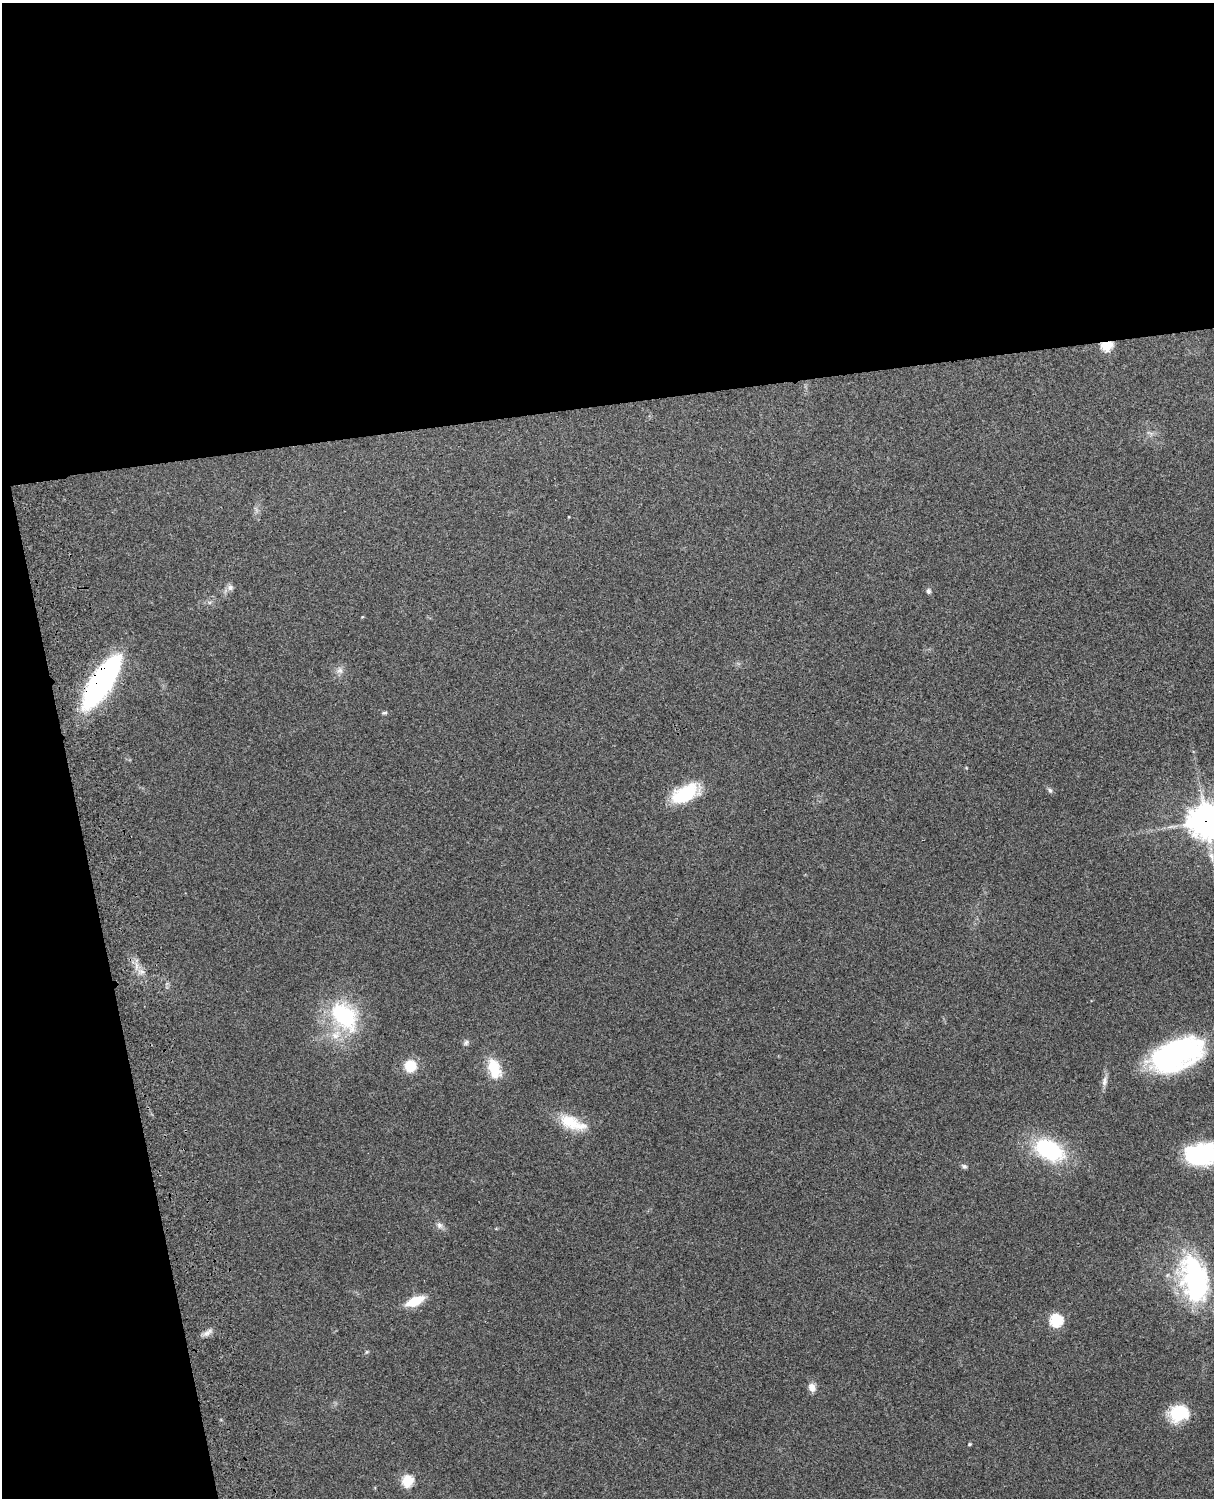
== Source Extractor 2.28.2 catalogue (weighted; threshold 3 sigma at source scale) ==
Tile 1 of 4 x 3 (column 1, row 1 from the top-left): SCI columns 119-1330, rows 3155-4650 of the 5088 x 4927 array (HDU 1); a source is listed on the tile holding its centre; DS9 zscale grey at full resolution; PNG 1216 x 1500 px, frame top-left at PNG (2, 3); no overlay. Shown black and unused: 33% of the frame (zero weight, under 3 of 4 exposures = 6% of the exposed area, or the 3 px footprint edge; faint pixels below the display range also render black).
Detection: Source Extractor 2.28.2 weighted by HDU 2 'WHT'; one run over the whole footprint, this tile lists its part. Background 0.265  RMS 0.0089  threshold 0.0403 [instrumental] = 3 sigma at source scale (4.5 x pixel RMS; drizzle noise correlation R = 1.50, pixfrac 1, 0.05/0.05 arcsec/px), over >= 5 px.
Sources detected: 35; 3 inside a brighter object's white glare — not listed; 1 inside a brighter listed object's ellipse — not listed separately; the other 31 listed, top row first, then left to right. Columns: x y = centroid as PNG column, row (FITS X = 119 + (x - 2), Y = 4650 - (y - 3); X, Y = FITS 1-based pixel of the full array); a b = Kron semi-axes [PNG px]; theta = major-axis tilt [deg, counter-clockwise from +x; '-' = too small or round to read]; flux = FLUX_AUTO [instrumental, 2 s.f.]
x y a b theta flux
1107 345 6 5 - 73
230 587 9 7 -87 3.4
928 591 7 6 - 2.2
362 617 5 3 - 0.66
340 670 9 9 - 4.3
101 683 47 15 57 260
384 713 7 4 9 1.5
1050 790 8 6 -46 2.2
685 794 34 17 28 43
1205 821 12 12 - 1400
136 965 9 5 -90 3.9
344 1016 48 32 -51 76
466 1043 9 6 39 2.3
1174 1053 58 29 17 170
410 1066 7 6 - 46
494 1068 23 13 -71 26
1104 1081 15 7 77 4.7
572 1123 38 15 -22 28
1049 1150 33 20 -27 83
1204 1153 38 25 -5 84
964 1166 7 6 - 2.1
440 1225 9 8 - 3.7
1195 1276 51 34 -61 130
415 1301 18 8 23 23
1056 1320 6 6 - 82
208 1332 15 6 39 4.4
367 1352 6 5 - 1.2
812 1387 10 8 -72 6
1179 1413 21 17 18 33
969 1444 5 3 - 1
407 1481 6 5 - 69
Overlapping masked pixels (flux is a lower limit): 3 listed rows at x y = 1107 345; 101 683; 1205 821
Isophote crosses this tile's border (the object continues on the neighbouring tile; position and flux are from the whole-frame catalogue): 3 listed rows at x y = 1205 821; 1174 1053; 1204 1153